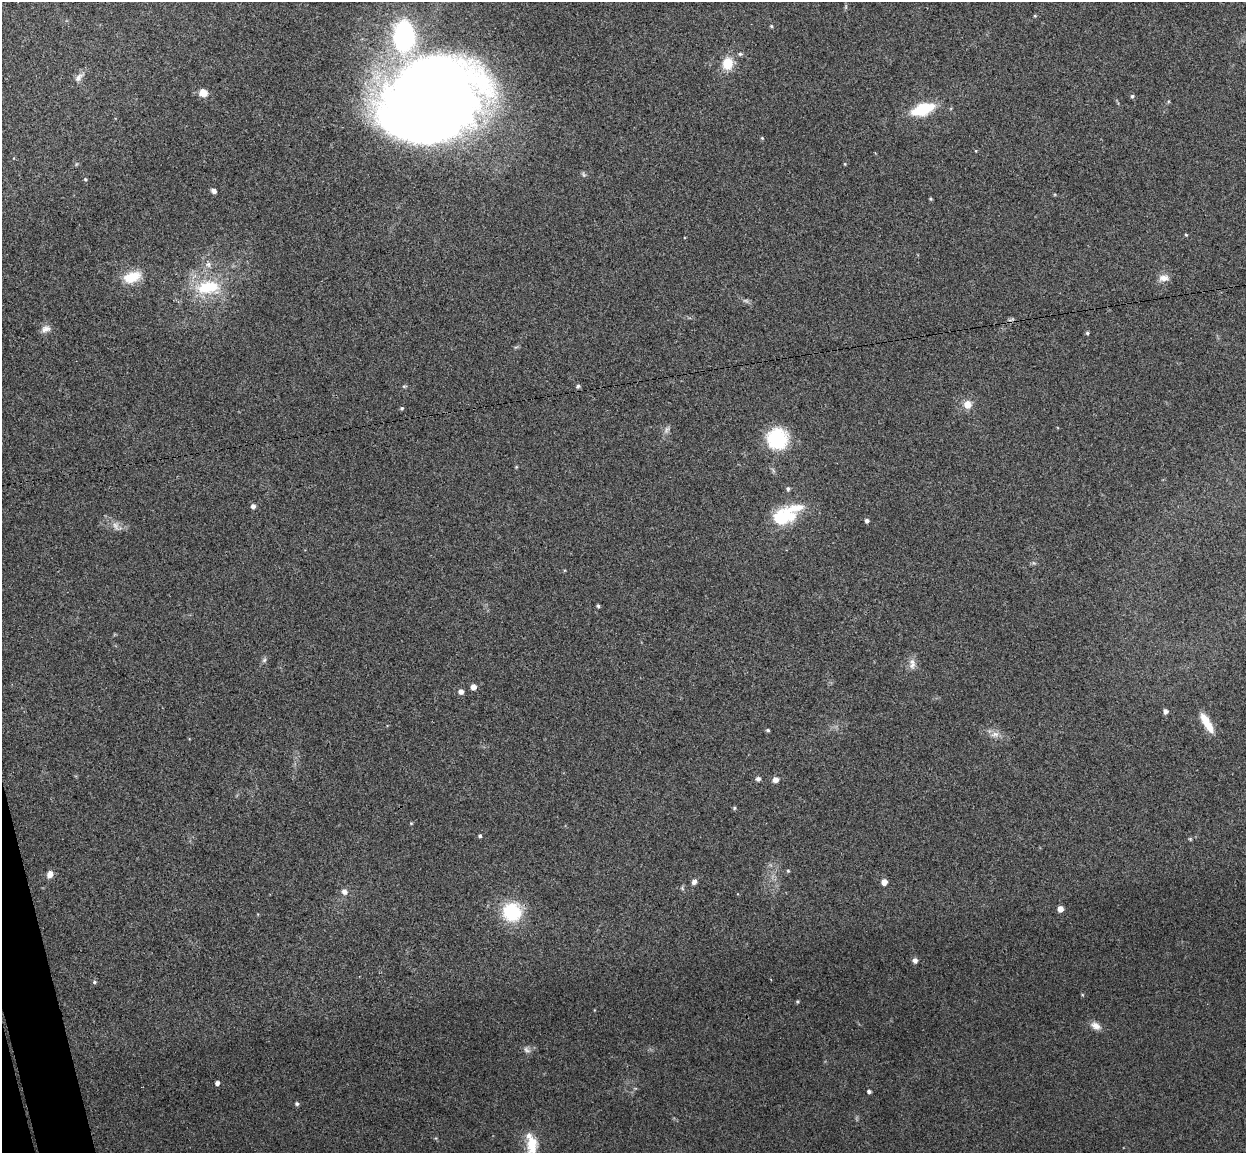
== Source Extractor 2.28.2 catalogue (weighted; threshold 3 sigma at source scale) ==
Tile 7 of 4 x 4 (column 3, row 2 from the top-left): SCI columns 2543-3786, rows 2457-3607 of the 5086 x 5029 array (HDU 1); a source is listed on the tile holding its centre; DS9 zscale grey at full resolution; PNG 1248 x 1155 px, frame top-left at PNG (2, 2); no overlay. Shown black and unused: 1% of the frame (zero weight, under 3 of 4 exposures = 5% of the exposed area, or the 3 px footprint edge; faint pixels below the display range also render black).
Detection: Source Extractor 2.28.2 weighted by HDU 2 'WHT'; one run over the whole footprint, this tile lists its part. Background 0.0705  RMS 0.0075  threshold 0.0339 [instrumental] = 3 sigma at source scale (4.5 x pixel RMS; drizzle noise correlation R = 1.50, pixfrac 1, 0.05/0.05 arcsec/px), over >= 5 px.
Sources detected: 71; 2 too faint to see at this stretch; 1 inside a brighter object's white glare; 1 cosmic-ray / hot-pixel residue — not listed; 2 inside a brighter listed object's ellipse — not listed separately; the other 65 listed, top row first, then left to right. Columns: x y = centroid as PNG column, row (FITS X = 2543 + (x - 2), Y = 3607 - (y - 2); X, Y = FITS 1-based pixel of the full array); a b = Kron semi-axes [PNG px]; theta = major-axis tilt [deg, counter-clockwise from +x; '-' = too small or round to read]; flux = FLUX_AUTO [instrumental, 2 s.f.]
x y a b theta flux
1035 16 4 4 - 0.78
771 26 5 4 - 0.92
404 36 35 22 -89 100
740 54 6 5 - 1.3
727 63 13 11 78 16
79 77 14 8 49 4.1
203 93 9 8 - 7.5
1132 96 5 5 - 1.2
430 100 90 60 25 1200
923 109 17 8 19 47
762 138 5 3 - 0.75
845 164 4 4 - 0.64
85 179 4 3 - 0.84
214 191 5 5 - 3.1
931 199 4 3 - 0.86
1186 235 4 3 - 0.76
208 264 9 8 - 3.4
132 277 21 12 18 18
1164 278 14 8 2 5.2
208 287 39 20 5 38
45 329 13 8 16 4.1
1087 333 4 4 - 1.3
404 386 6 4 -1 0.92
578 386 5 5 - 1.5
967 404 10 9 - 6.9
402 408 5 4 - 1
777 438 16 16 - 56
516 467 4 3 - 0.71
788 489 5 4 - 1.5
253 506 5 5 - 2.8
794 508 36 11 13 16
779 518 19 18 - 23
867 521 5 4 - 2.1
116 526 13 8 -65 4.2
598 606 4 4 - 1.1
264 660 7 5 46 1.6
912 665 12 8 63 4.4
473 687 5 5 - 4.6
461 691 5 5 - 3.6
1165 711 5 5 - 2.8
1207 723 25 8 -60 13
768 730 4 3 - 1.1
995 734 13 7 14 4.3
758 779 5 5 - 2.4
775 780 6 6 - 4.1
734 808 5 4 - 1.1
411 823 5 3 - 0.61
480 836 4 4 - 1.3
1190 839 5 4 - 0.82
788 871 5 4 - 0.84
50 874 9 7 66 4.2
694 882 7 6 - 2.4
884 882 5 5 - 6.6
344 892 7 6 - 3.6
1060 909 5 5 - 5
512 912 14 14 - 51
915 960 6 6 - 2.6
94 982 5 5 - 1.2
797 1001 4 3 - 0.91
1095 1026 13 8 -31 4.9
527 1050 11 6 -38 2.4
217 1083 5 4 - 2.6
869 1091 4 4 - 1.8
297 1104 5 4 - 1.5
532 1144 27 15 -90 18
Overlapping masked pixels (flux is a lower limit): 1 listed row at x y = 430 100
Isophote crosses this tile's border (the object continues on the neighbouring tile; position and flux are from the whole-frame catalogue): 1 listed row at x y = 532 1144